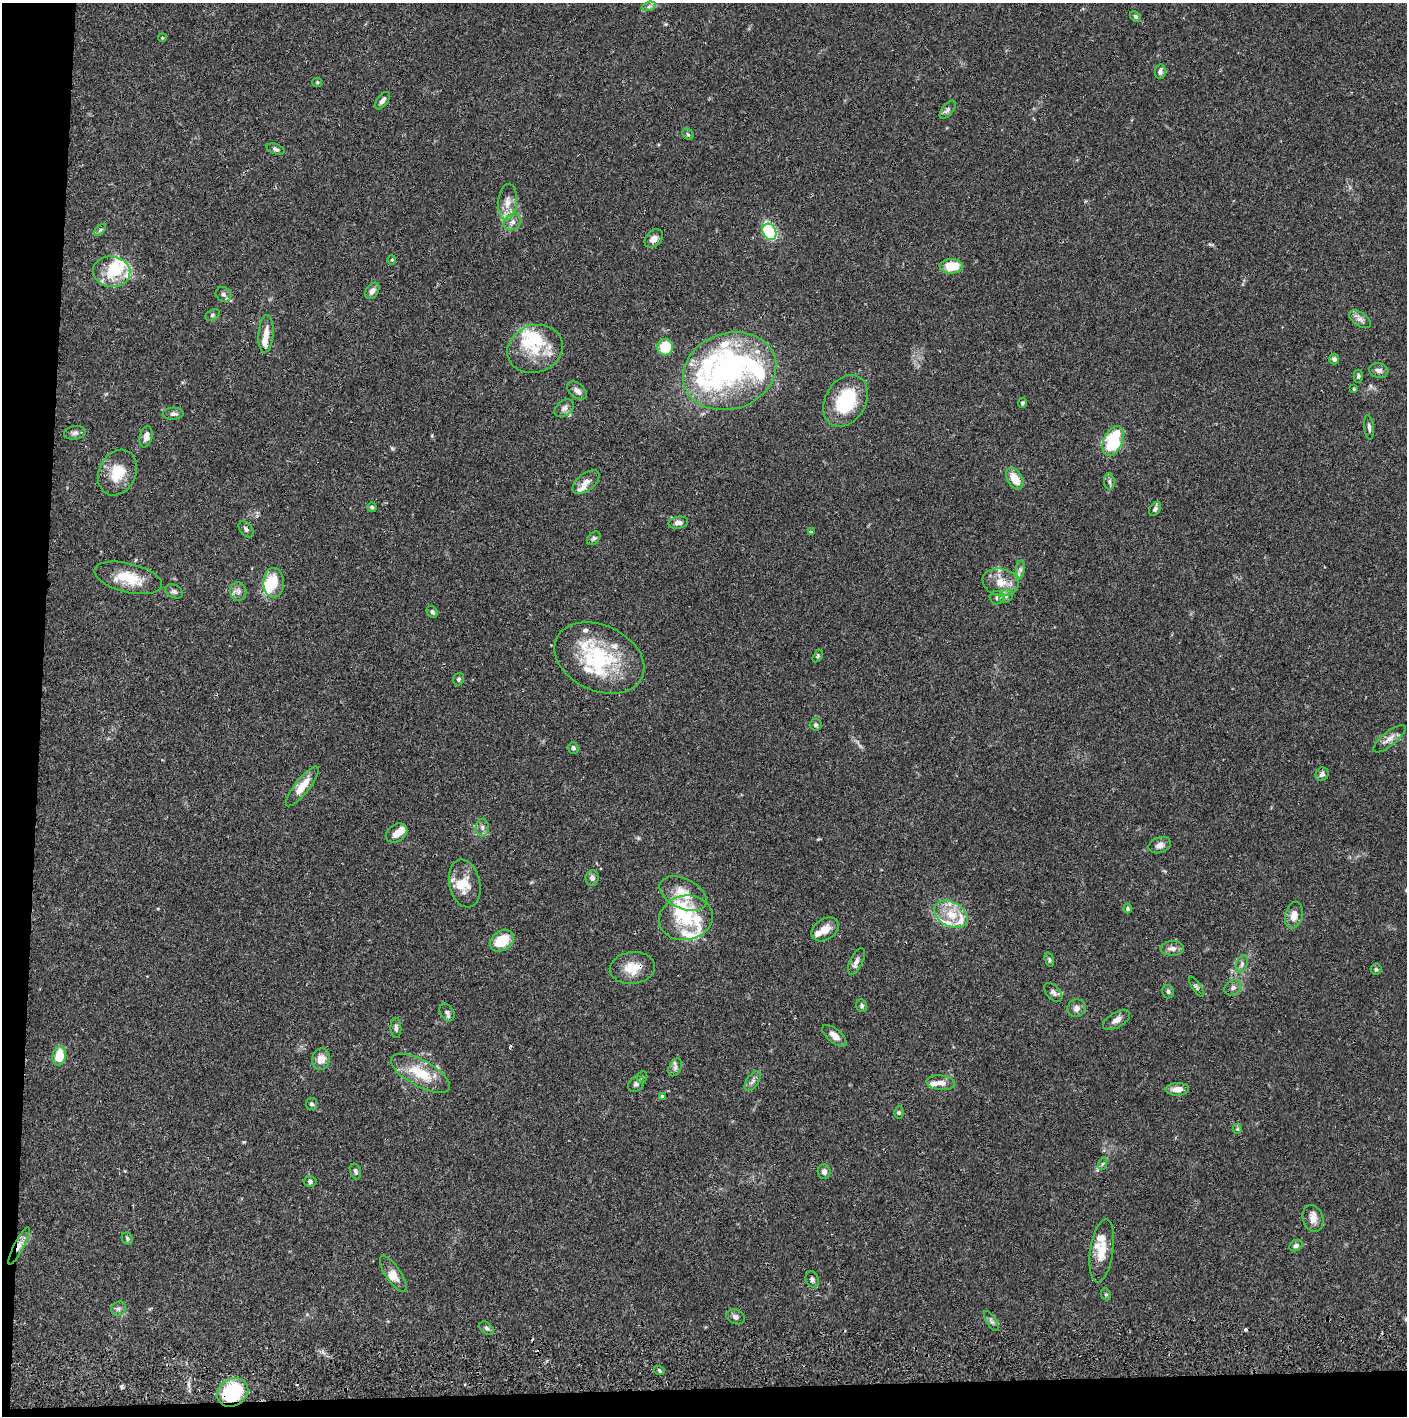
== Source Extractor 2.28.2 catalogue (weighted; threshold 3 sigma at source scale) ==
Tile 7 of 3 x 3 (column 1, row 3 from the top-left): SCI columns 5-1409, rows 57-1470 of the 4226 x 4357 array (HDU 1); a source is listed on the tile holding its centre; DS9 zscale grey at full resolution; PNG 1409 x 1418 px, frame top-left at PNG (2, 3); each listed source drawn as its Kron ellipse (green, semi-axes under 4 px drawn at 4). Shown black and unused: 5% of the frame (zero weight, under 2 of 3 exposures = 3% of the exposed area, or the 3 px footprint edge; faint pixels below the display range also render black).
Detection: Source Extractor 2.28.2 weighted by HDU 2 'WHT'; one run over the whole footprint, this tile lists its part. Background 0.0679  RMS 0.0048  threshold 0.0218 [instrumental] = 3 sigma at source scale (4.5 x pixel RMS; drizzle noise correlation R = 1.50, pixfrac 1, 0.05/0.05 arcsec/px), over >= 5 px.
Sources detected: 157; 6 inside a brighter object's white glare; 1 cosmic-ray / hot-pixel residue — neither listed nor drawn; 26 inside a brighter listed object's ellipse — not listed separately; the other 124 listed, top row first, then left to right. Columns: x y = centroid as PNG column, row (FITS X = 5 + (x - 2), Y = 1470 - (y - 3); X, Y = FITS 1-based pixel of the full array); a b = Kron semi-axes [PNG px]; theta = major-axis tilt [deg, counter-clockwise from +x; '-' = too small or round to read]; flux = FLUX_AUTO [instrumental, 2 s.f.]
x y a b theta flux
649 6 7 4 19 1.1
1136 17 6 4 -46 1
162 38 4 3 - 0.41
1160 72 7 5 79 1.4
317 82 5 4 - 0.53
382 101 10 5 53 1.8
948 110 10 5 52 1.5
688 134 6 5 - 0.72
276 149 9 5 -19 1.2
508 202 18 9 85 5
512 222 9 7 38 2.2
100 230 7 4 45 0.84
769 232 8 6 -60 40
654 238 10 7 47 2.9
392 260 5 3 - 0.44
951 266 11 7 -1 11
112 272 19 15 -7 14
372 291 9 6 56 2.4
223 294 8 7 - 1.5
212 315 7 5 28 0.88
1360 319 12 6 -34 2.2
266 334 19 7 86 4.5
665 347 8 8 - 13
535 349 28 23 18 17
1334 359 5 5 - 1.4
730 371 47 38 18 72
1379 371 10 7 -14 2
1358 376 6 4 90 0.81
1354 389 3 3 - 0.57
577 391 11 7 -39 2.4
846 401 27 20 59 28
1022 403 5 4 - 0.78
564 408 11 7 38 2.1
173 414 10 6 4 1.5
1369 427 12 4 -83 1.5
75 433 11 6 8 1.7
146 437 11 6 78 3
1113 441 16 9 67 32
117 473 24 18 64 12
1015 479 12 7 -58 7.4
1109 481 8 5 -85 1.3
586 482 16 8 38 3.4
372 507 5 4 - 0.79
1155 509 7 5 56 1.5
678 523 10 6 10 2.5
246 529 9 6 -50 1.4
811 532 3 3 - 0.56
594 538 8 5 45 1.1
1020 569 9 4 82 1.5
128 578 35 14 -13 15
1001 582 18 13 -12 7.8
274 583 15 10 -90 13
174 591 9 6 -26 1.4
238 592 9 8 - 2.1
1006 596 7 6 - 1.4
997 598 7 6 - 1.3
432 612 6 5 - 1.1
818 656 7 4 60 0.7
599 658 47 32 -25 40
459 679 6 5 - 0.92
816 725 6 6 - 0.94
1389 739 20 7 39 3.5
573 748 6 5 - 1.2
1322 774 7 6 - 1.7
302 786 24 7 52 8
482 828 9 6 -90 1.6
397 833 11 8 34 4
1160 845 12 7 20 2.5
592 878 8 6 83 1.8
465 883 24 15 -77 9.1
683 894 25 15 -26 11
1127 909 5 4 - 0.68
951 914 18 12 -30 10
1294 915 13 8 77 4.7
686 918 27 22 10 22
825 929 15 10 34 4.9
502 941 13 9 35 13
1172 948 12 7 -1 2.4
1049 960 7 4 -72 0.84
857 961 14 6 65 2.3
1242 964 9 5 70 1.5
632 968 22 16 6 8.8
1376 969 5 5 - 0.82
1196 987 12 4 -57 1.1
1233 988 9 7 31 1.8
1053 992 11 6 -47 1.7
1168 992 7 5 -76 1.1
862 1006 6 5 - 0.98
1076 1008 9 8 - 2.5
447 1012 9 6 -61 1.6
1117 1020 15 7 31 2.9
396 1028 10 5 -87 1.4
834 1036 15 6 -40 3.7
59 1056 10 6 79 12
321 1059 11 9 77 5.2
675 1067 9 6 63 1.6
421 1073 33 13 -29 16
642 1077 6 5 - 0.8
753 1081 11 6 56 1.6
941 1083 14 7 -6 3
636 1084 9 7 44 1.6
1177 1089 11 6 3 4
662 1097 4 4 - 1.1
311 1104 6 5 - 1.1
899 1113 6 4 -89 0.68
1237 1129 5 4 - 0.6
1102 1164 6 4 71 0.7
356 1171 8 5 -73 1.3
824 1172 7 6 - 1.8
310 1182 6 5 - 1.1
1313 1219 14 10 -72 3.8
127 1238 6 5 - 0.98
1296 1245 7 5 26 1.3
19 1246 21 5 63 3.5
1102 1251 32 11 82 9.6
393 1274 21 7 -56 4.2
812 1279 8 6 -69 1.3
1106 1294 6 5 - 0.75
118 1309 8 6 42 1.3
736 1317 9 7 -24 1.8
991 1321 11 4 -58 1.2
487 1328 8 5 -40 1.2
659 1370 5 3 - 0.66
232 1392 16 13 30 41
Overlapping masked pixels (flux is a lower limit): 3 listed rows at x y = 632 968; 19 1246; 232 1392